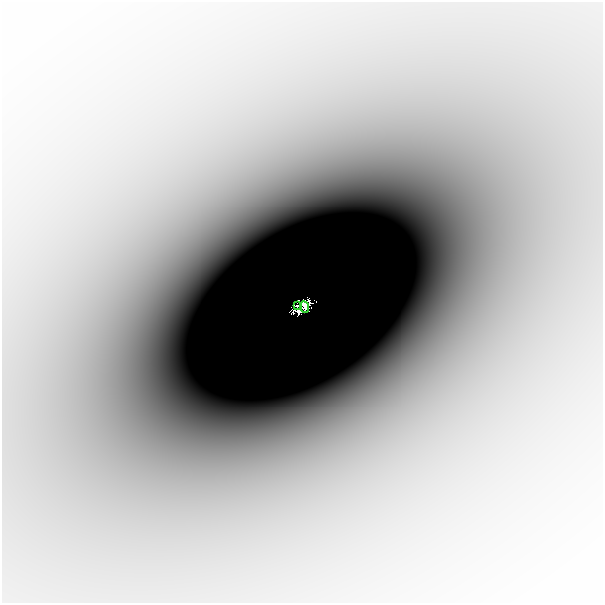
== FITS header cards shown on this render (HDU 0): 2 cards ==
NAXIS1  =                  601
NAXIS2  =                  601

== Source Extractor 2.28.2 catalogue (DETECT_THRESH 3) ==
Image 601 x 601 px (HDU 0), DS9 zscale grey, 1 PNG px = 1 image px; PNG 605 x 605 px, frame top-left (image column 1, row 601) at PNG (2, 2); each listed source drawn as its Kron ellipse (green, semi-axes under 4 px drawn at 4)
Background -7.13e-05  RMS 1.2e-05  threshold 3.71e-05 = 3 sigma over >= 5 px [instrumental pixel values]
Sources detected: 4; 2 with non-positive FLUX_AUTO (blend fragments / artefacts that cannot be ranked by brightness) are neither listed nor drawn; the other 2 listed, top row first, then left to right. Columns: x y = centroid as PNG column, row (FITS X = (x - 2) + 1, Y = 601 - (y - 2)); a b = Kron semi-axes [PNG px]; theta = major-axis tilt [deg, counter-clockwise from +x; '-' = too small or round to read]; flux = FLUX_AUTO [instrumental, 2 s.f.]
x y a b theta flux
297 306 3 3 - 0.031
304 307 6 3 -67 0.097
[2 non-positive-flux detections neither listed nor drawn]